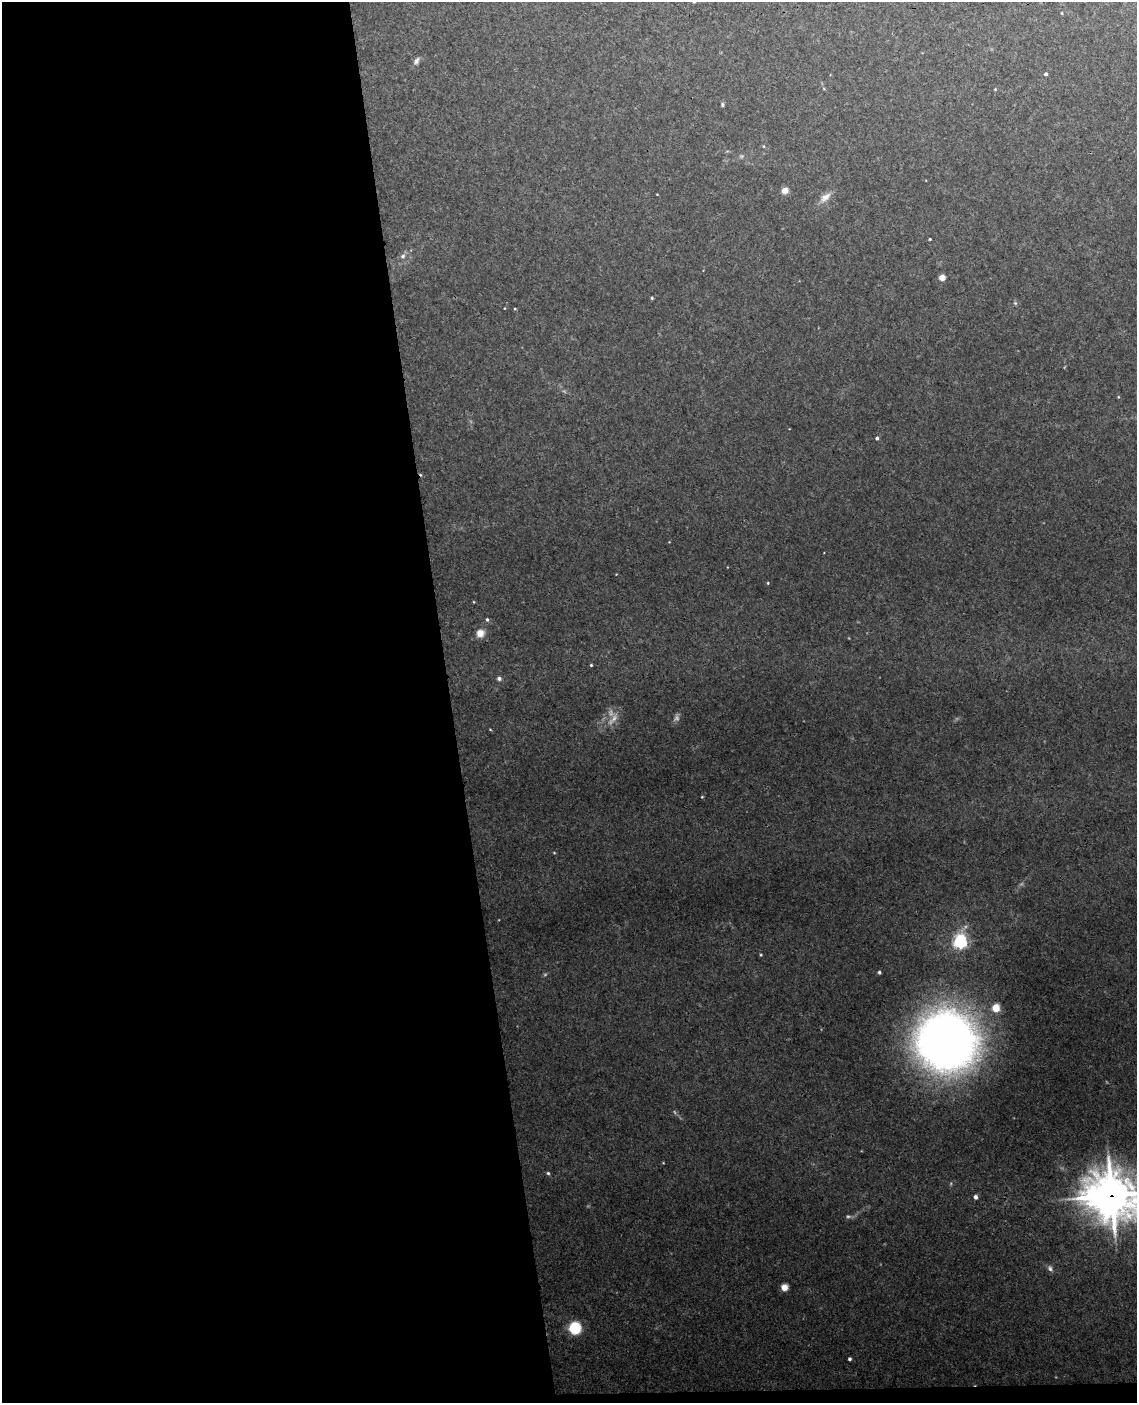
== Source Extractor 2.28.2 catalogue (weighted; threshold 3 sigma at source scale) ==
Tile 9 of 4 x 3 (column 1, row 3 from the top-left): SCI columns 59-1193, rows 242-1642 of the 4654 x 4584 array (HDU 1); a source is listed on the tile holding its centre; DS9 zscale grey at full resolution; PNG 1139 x 1405 px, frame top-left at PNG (2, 2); no overlay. Shown black and unused: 40% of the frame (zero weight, under 3 of 4 exposures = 6% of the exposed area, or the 3 px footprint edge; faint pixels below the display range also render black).
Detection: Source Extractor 2.28.2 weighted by HDU 2 'WHT'; one run over the whole footprint, this tile lists its part. Background 0.075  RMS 0.0052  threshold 0.0234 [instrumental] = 3 sigma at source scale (4.5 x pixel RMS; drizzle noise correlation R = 1.50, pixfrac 1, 0.05/0.05 arcsec/px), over >= 5 px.
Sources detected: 33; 3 too faint to see at this stretch — not listed; the other 30 listed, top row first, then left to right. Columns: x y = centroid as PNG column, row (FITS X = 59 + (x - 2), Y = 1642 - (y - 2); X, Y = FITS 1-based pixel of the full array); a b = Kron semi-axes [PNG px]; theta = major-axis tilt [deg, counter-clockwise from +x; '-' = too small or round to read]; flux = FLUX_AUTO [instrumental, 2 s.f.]
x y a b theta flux
694 2 4 3 - 0.52
1062 13 4 3 - 0.34
416 61 9 6 63 1.5
1046 74 4 4 - 1
995 89 4 3 - 0.37
722 105 6 4 -88 0.72
785 190 6 6 - 3.5
825 197 17 8 40 3.5
930 239 3 2 - 0.44
403 256 7 5 25 1.1
942 277 5 5 - 3.5
652 298 4 3 - 0.54
877 438 4 4 - 0.98
768 583 4 3 - 0.39
487 620 5 4 - 0.68
480 633 9 9 - 3.9
591 665 3 3 - 0.49
499 678 6 5 - 1.1
702 797 4 3 - 0.38
960 942 6 5 - 110
879 972 4 4 - 0.71
996 1008 5 4 - 15
946 1041 33 32 - 580
548 1173 4 4 - 0.61
1112 1195 22 18 -18 930
975 1197 5 4 - 1.7
1050 1268 8 6 -72 1.3
784 1287 6 5 - 4.3
575 1328 7 7 - 29
849 1359 3 3 - 0.8
Overlapping masked pixels (flux is a lower limit): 1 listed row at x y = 1112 1195
Isophote crosses this tile's border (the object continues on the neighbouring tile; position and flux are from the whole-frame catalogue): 2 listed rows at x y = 694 2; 1112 1195